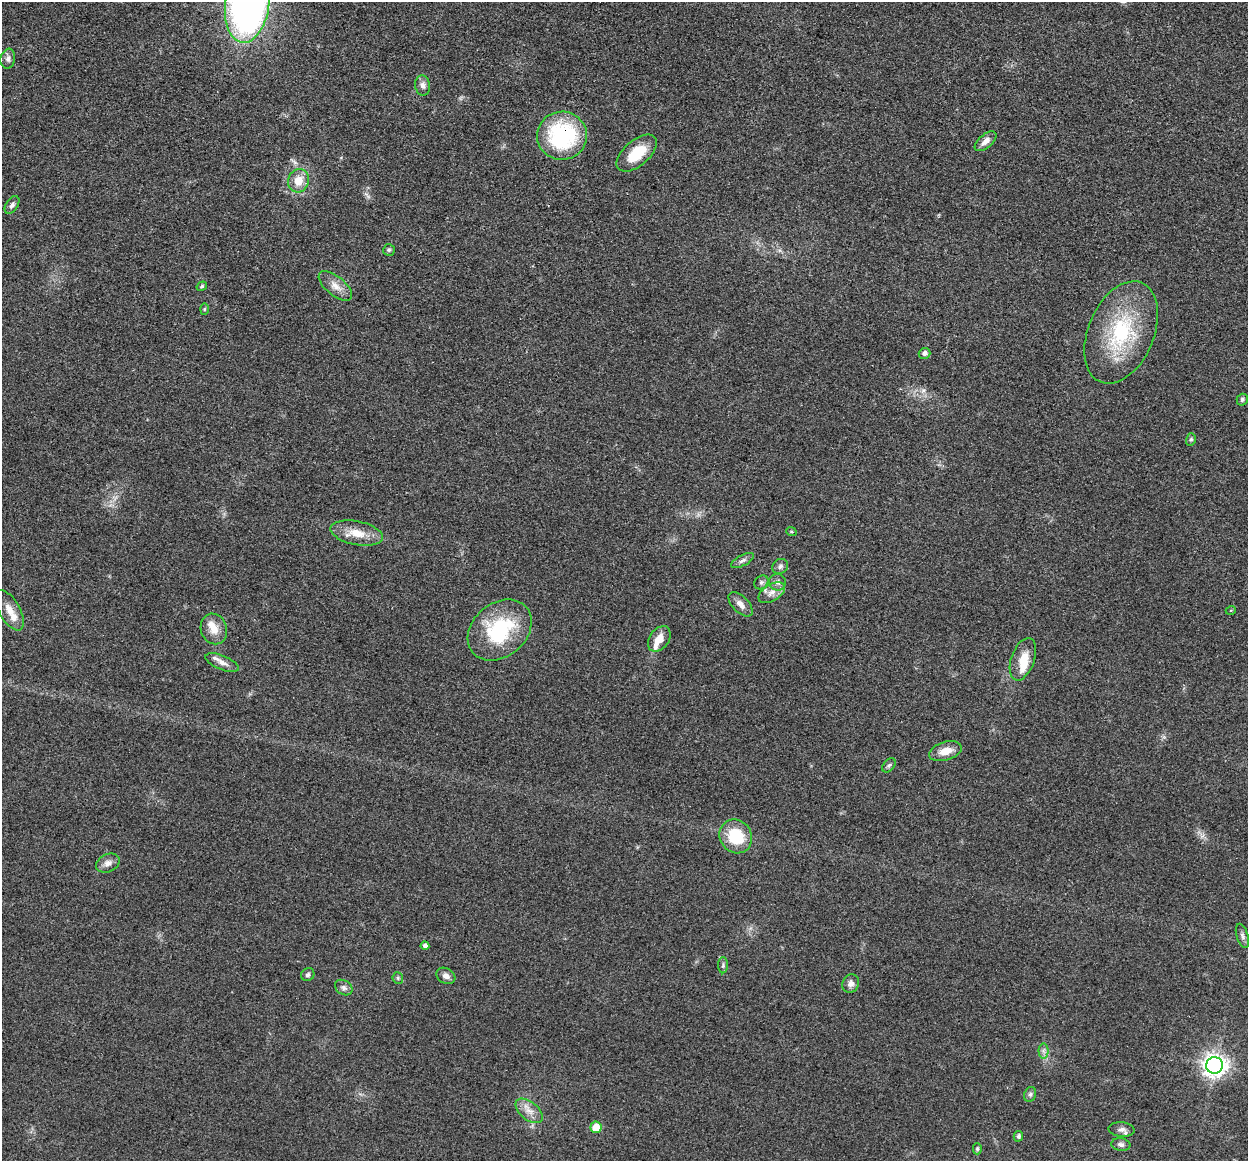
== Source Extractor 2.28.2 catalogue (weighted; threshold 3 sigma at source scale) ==
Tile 10 of 4 x 4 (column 2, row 3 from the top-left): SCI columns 1252-2497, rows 1288-2446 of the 4993 x 5012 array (HDU 1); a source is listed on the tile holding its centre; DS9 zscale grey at full resolution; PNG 1250 x 1163 px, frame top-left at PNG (2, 2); each listed source drawn as its Kron ellipse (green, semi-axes under 4 px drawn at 4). Shown black and unused: <1% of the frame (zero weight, under 3 of 4 exposures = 1% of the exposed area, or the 3 px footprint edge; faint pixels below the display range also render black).
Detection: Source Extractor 2.28.2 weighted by HDU 2 'WHT'; one run over the whole footprint, this tile lists its part. Background 0.103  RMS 0.0077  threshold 0.0345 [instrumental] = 3 sigma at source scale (4.5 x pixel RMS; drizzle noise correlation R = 1.50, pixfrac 1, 0.05/0.05 arcsec/px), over >= 5 px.
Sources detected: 57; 5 inside a brighter listed object's ellipse — not listed separately; the other 52 listed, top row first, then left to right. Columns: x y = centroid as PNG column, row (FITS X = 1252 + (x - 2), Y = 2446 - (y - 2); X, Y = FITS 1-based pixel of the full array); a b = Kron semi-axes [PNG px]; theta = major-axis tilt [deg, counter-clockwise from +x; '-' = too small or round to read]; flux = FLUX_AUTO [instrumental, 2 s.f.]
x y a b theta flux
247 3 40 22 82 410
8 59 10 7 80 3.1
423 86 10 7 -80 3.6
562 136 25 24 - 77
986 141 13 6 40 5
637 153 24 12 41 23
298 181 12 10 68 11
12 205 10 6 57 2.6
389 250 6 6 - 1.5
202 286 5 4 - 1.2
335 286 20 9 -39 7.9
204 309 6 4 88 0.98
1121 332 54 33 67 74
924 353 6 5 - 2.8
1242 400 6 5 - 1.8
1191 439 6 5 - 1.3
791 531 5 3 - 0.75
357 533 26 12 -11 14
742 561 13 5 27 2.6
780 566 8 7 - 2.6
761 582 8 6 43 1.9
777 582 8 8 - 3.4
772 593 15 8 31 5.9
740 604 15 8 -46 5.4
10 610 22 10 -60 10
1231 610 5 3 - 0.71
214 629 15 13 -70 9.7
500 630 35 26 40 61
659 639 14 9 54 9.1
1023 659 22 11 70 15
222 663 18 7 -22 4.9
945 751 17 9 16 9.8
889 765 8 5 49 1.7
736 836 17 16 - 30
108 863 12 9 26 5
1242 936 12 5 -72 2.8
425 946 4 4 - 2.5
723 965 8 5 89 1.5
308 975 7 6 - 2
446 976 10 7 -30 4.4
398 978 6 5 - 1.2
851 984 9 8 - 3.8
344 988 9 7 -33 2.7
1043 1051 7 5 -89 2.3
1215 1065 8 8 - 630
1030 1094 7 6 - 1.9
529 1111 16 9 -39 7
596 1127 5 5 - 14
1122 1129 13 7 -4 3.7
1018 1136 5 4 - 2.3
1121 1144 9 6 -8 2.6
977 1149 6 4 -89 1.2
Overlapping masked pixels (flux is a lower limit): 1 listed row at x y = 562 136
Isophote crosses this tile's border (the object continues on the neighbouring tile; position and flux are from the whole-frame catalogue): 1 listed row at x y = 247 3